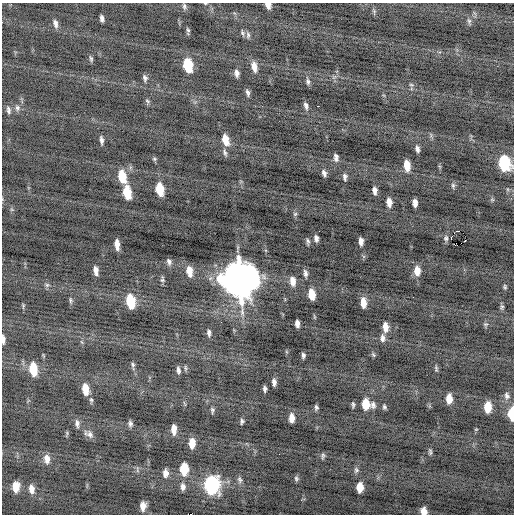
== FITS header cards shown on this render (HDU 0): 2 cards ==
NAXIS1  =                  512 / Axis length
NAXIS2  =                  512 / Axis length

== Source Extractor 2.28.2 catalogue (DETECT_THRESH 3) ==
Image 512 x 512 px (HDU 0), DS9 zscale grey, 1 PNG px = 1 image px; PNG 516 x 516 px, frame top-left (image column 1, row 512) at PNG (2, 3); no overlay
Background -0.219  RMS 0.74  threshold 2.23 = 3 sigma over >= 5 px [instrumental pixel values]
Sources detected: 118; all 118 listed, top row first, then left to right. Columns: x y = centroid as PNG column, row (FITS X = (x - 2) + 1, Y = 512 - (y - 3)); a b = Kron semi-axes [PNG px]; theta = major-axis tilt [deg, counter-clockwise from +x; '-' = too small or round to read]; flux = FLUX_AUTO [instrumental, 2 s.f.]
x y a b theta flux
205 3 4 3 - 40
268 5 6 5 - 310
184 6 9 5 -85 110
374 11 6 5 - 81
102 18 6 4 -82 150
469 21 7 6 - 100
55 23 10 6 -79 210
188 31 7 3 -85 90
242 33 8 5 -72 94
248 35 9 5 -90 130
91 59 8 4 -77 93
188 65 10 6 -79 2300
254 67 11 6 -79 400
237 73 7 5 -79 220
145 78 7 5 -78 130
308 81 9 5 -84 130
411 85 6 4 -2 67
248 93 7 4 -76 140
147 101 7 5 -48 92
306 106 9 5 -74 160
318 106 2 2 - 110
17 108 9 7 -86 170
8 110 11 6 -77 150
101 140 8 4 -84 160
225 140 11 6 -75 610
417 149 7 4 -81 160
225 153 10 5 -69 120
336 157 8 4 -84 170
154 159 6 4 -21 68
504 163 10 7 -83 4500
407 165 9 5 -82 680
324 173 7 4 -69 160
122 176 12 7 -77 1100
345 177 8 4 -85 130
453 185 7 6 - 100
160 189 10 6 -81 1300
375 190 7 4 -84 230
127 192 10 6 -82 1400
492 200 6 4 -1 58
389 202 8 5 -82 340
415 203 7 5 -87 270
295 214 6 5 - 82
319 231 2 2 - 81
458 231 2 2 - 59000
316 238 7 4 -78 170
446 238 7 6 - 120
451 238 4 2 - 1600
465 240 2 2 - 280
308 241 8 4 -87 100
361 241 7 4 -87 240
117 245 9 4 -85 370
169 262 7 5 -73 140
96 270 8 4 -84 270
189 271 10 6 -80 530
417 271 10 7 -87 500
305 273 9 5 -79 170
162 279 8 5 85 97
240 279 15 12 -78 140000
293 281 11 6 -85 380
47 285 6 5 - 94
505 287 5 4 - 74
311 294 9 5 -81 860
71 300 8 4 -86 90
130 301 11 6 -81 1800
363 303 9 5 -87 500
23 306 7 3 89 63
502 307 6 5 - 85
297 323 7 4 -83 220
485 324 6 4 -9 82
385 327 10 6 -88 420
209 333 8 4 -89 130
383 338 9 6 -83 190
3 339 9 4 -88 210
373 355 7 4 -69 73
303 356 6 3 88 120
133 365 9 4 -81 110
185 368 7 3 -81 72
436 368 9 4 -74 80
33 369 12 7 -82 1300
178 370 8 4 -79 140
274 382 7 4 -86 190
85 389 10 6 -83 750
265 389 6 3 -82 130
507 396 9 7 -68 180
449 399 8 5 89 530
91 400 8 5 -81 92
366 404 9 6 -89 1000
353 405 7 4 86 87
373 405 10 7 -80 170
316 407 6 4 -79 110
384 407 6 4 -56 92
487 407 9 6 88 890
212 410 7 5 -90 93
512 414 10 4 90 1800
292 418 8 5 -88 390
242 421 5 4 - 98
77 423 10 6 -82 170
130 424 8 5 -77 140
174 429 9 5 -88 450
90 434 11 8 -57 230
192 443 8 5 89 590
430 452 8 5 -82 96
279 454 2 2 - 71
323 456 8 4 80 95
47 459 10 7 -82 340
184 469 10 6 89 1300
137 470 10 3 -79 71
356 470 8 6 76 120
165 473 9 6 88 250
296 478 7 6 - 100
240 480 9 6 -69 120
211 485 11 8 86 7700
16 487 9 6 86 580
183 487 9 5 -87 200
360 487 8 6 88 650
31 489 10 6 -82 300
143 506 8 5 86 370
424 511 7 5 -73 410
At the frame edge (FLAGS 8, measured only in part): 6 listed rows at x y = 205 3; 268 5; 504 163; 3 339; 512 414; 424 511